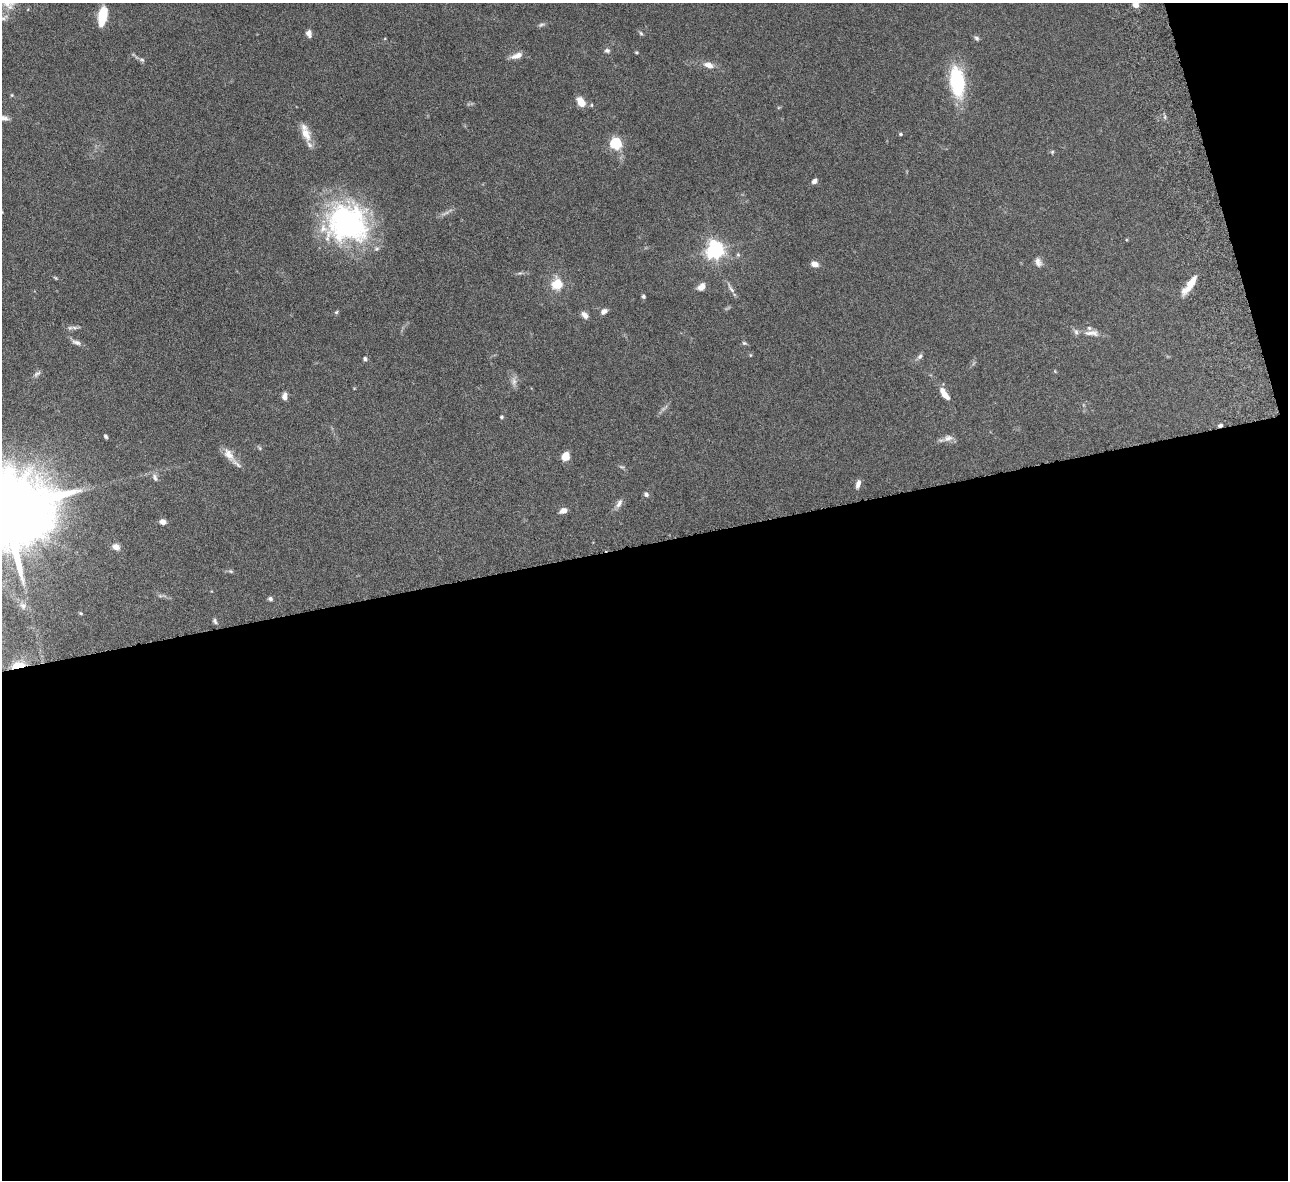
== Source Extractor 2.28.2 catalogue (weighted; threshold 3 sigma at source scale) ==
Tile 16 of 4 x 4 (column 4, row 4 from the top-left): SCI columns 3915-5200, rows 286-1463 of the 5257 x 5162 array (HDU 1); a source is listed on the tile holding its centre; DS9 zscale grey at full resolution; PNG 1290 x 1182 px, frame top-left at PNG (2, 3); no overlay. Shown black and unused: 56% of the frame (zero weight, under 6 of 12 exposures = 3% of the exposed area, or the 3 px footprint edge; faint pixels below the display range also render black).
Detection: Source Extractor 2.28.2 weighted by HDU 2 'WHT'; one run over the whole footprint, this tile lists its part. Background 0.125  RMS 0.0034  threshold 0.0139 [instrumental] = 3 sigma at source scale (4.09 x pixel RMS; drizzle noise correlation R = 1.36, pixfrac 0.8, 0.05/0.05 arcsec/px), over >= 5 px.
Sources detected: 78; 4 too faint to see at this stretch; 1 inside a brighter object's white glare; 1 cosmic-ray / hot-pixel residue — not listed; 5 inside a brighter listed object's ellipse — not listed separately; the other 67 listed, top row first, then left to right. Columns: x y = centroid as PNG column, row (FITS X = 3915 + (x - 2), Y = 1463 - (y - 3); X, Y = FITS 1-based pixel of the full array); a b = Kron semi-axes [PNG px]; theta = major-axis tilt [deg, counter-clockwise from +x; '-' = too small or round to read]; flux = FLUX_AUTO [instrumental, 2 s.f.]
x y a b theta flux
1136 4 8 7 - 1.7
102 16 20 9 80 7.7
4 18 14 7 19 1.4
541 25 10 4 15 0.73
309 33 7 5 -80 2
641 33 6 5 - 0.52
976 38 7 5 -50 0.68
607 51 7 6 - 0.82
636 52 5 4 - 0.35
517 56 16 7 20 2.2
142 60 8 5 -18 0.65
708 65 13 8 -15 2.3
957 81 33 15 -83 21
12 95 5 4 - 0.33
581 102 9 6 -58 5.2
591 105 5 4 - 0.4
4 118 11 6 -9 1.2
306 134 22 11 -65 4.3
901 134 5 4 - 0.46
615 144 6 5 - 36
1052 152 5 5 - 0.42
814 181 7 5 44 1.2
347 221 50 45 26 62
715 250 6 6 - 150
1038 262 12 8 -73 1.5
814 264 8 6 -9 1.9
520 273 7 4 16 0.54
56 278 6 3 -32 0.38
1191 282 19 7 56 4.6
557 284 6 6 - 13
701 287 9 7 41 2.2
731 288 19 5 -57 1.4
643 296 5 4 - 0.55
604 311 8 6 34 1.4
336 312 6 4 44 0.43
585 315 10 7 -44 1.4
70 328 8 5 28 0.84
1092 333 24 8 -2 2.7
76 342 14 6 -18 1.3
744 343 6 5 - 0.51
750 355 6 4 -90 0.31
920 356 8 6 45 0.87
365 359 5 4 - 0.76
37 374 11 5 42 0.9
944 395 12 6 -44 2.9
284 396 8 5 85 1.7
501 417 5 4 - 0.4
106 436 5 3 - 0.53
948 438 14 9 7 1.9
260 448 6 4 -87 0.39
229 454 20 10 -55 3.2
565 456 9 8 - 3.5
155 477 12 6 -65 1.1
858 484 10 5 74 1.5
646 494 6 5 - 0.82
619 504 14 6 60 1.5
5 509 24 18 6 7200
563 511 9 6 20 1.7
162 522 8 6 -14 1.4
116 547 9 7 -26 1.7
231 571 8 4 -20 0.52
160 596 7 4 -19 0.54
270 599 6 5 - 0.7
23 606 9 6 -60 0.97
81 613 5 4 - 0.36
215 621 9 5 -58 0.71
18 665 16 7 9 4.1
Overlapping masked pixels (flux is a lower limit): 1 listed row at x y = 18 665
Isophote crosses this tile's border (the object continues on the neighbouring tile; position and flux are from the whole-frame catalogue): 4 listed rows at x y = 1136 4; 4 18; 4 118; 5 509